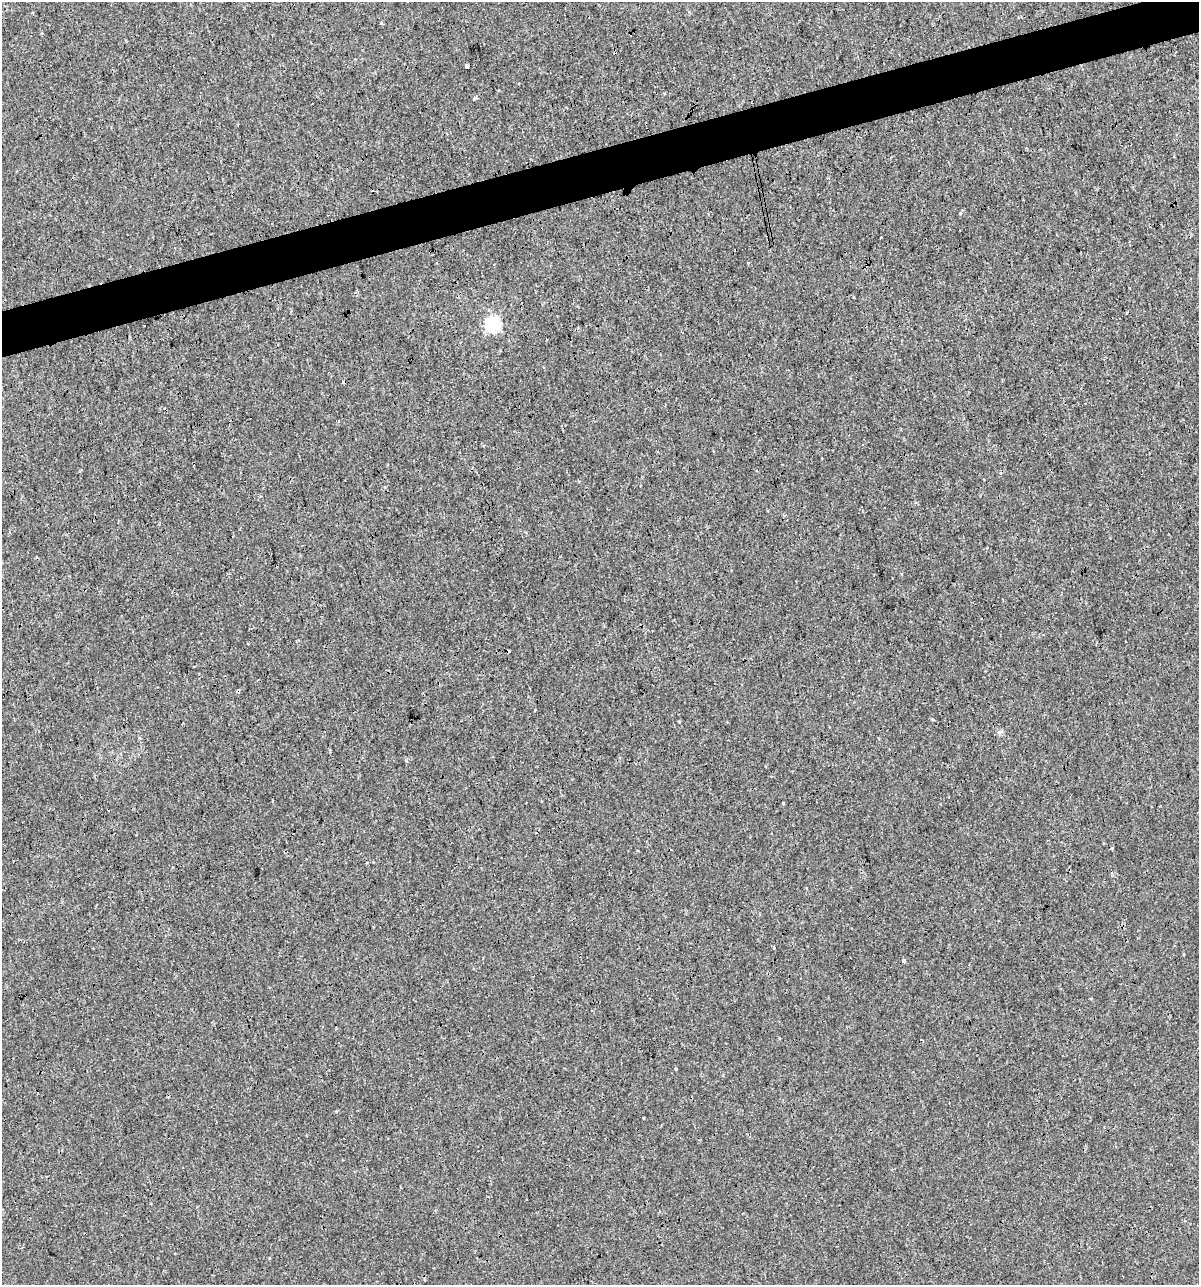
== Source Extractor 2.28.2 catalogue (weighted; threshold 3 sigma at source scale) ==
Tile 10 of 4 x 4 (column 2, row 3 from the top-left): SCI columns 1244-2440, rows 1284-2566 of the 4930 x 5132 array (HDU 1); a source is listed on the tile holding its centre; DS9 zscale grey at full resolution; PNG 1201 x 1287 px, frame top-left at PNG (2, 2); no overlay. Shown black and unused: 4% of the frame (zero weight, under 3 of 4 exposures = <1% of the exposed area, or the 3 px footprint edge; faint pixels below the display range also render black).
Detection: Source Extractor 2.28.2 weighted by HDU 2 'WHT'; one run over the whole footprint, this tile lists its part. Background 2.15e-04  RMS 0.0017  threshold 0.00763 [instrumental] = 3 sigma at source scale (4.5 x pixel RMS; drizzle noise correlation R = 1.50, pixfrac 1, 0.0396/0.0396 arcsec/px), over >= 5 px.
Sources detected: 11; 4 cosmic-ray / hot-pixel residue — not listed; the other 7 listed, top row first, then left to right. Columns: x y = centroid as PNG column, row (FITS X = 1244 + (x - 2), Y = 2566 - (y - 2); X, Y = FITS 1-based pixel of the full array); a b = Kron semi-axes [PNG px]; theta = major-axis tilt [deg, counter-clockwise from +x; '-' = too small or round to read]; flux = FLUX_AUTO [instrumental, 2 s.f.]
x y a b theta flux
467 66 4 4 - 3.1
961 213 4 3 - 0.5
881 237 3 2 - 0.21
493 324 6 6 - 37
238 691 4 4 - 0.38
904 961 4 4 - 0.24
676 1069 5 3 - 0.13
Overlapping masked pixels (flux is a lower limit): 2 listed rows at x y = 467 66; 238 691